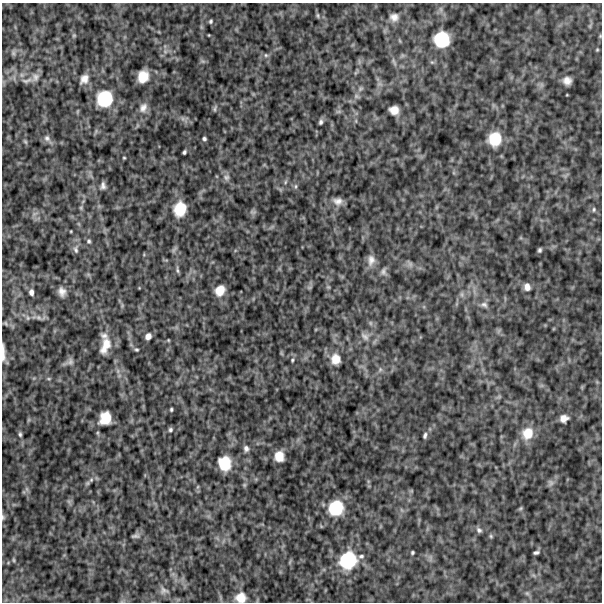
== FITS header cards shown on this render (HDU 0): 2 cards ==
NAXIS1  =                  600
NAXIS2  =                  600

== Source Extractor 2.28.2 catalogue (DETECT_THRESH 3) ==
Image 600 x 600 px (HDU 0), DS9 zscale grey, 1 PNG px = 1 image px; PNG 604 x 604 px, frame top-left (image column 1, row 600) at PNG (2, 3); no overlay
Background 501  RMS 120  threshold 372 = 3 sigma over >= 5 px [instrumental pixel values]
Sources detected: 99; all 99 listed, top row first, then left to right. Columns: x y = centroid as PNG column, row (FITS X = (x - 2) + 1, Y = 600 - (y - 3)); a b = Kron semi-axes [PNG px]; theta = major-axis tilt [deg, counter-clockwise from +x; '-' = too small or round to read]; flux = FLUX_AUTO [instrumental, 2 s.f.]
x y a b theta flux
318 15 8 4 -81 13000
394 17 12 10 -7 57000
211 21 5 4 - 13000
74 35 5 5 - 12000
600 36 4 4 - 8000
442 39 13 13 - 340000
597 50 4 4 - 8700
13 53 9 6 -88 18000
266 55 6 5 - 16000
394 62 12 4 -61 22000
35 77 12 10 61 46000
143 77 11 9 72 140000
84 79 14 10 56 66000
27 80 18 6 10 44000
567 81 7 7 - 56000
360 88 8 6 55 21000
356 96 8 6 -1 23000
105 99 16 15 - 350000
143 108 14 10 62 60000
215 108 10 3 71 14000
394 110 8 7 - 78000
321 122 7 4 72 20000
47 138 10 9 - 36000
204 139 4 3 - 16000
495 139 15 13 76 210000
25 142 6 5 - 13000
184 152 4 3 - 15000
124 158 3 3 - 8000
226 177 9 8 - 31000
285 182 6 4 87 12000
103 186 8 6 87 31000
295 186 7 4 82 15000
338 201 12 9 -9 54000
81 208 5 5 - 12000
180 209 14 11 76 210000
594 209 6 4 89 12000
253 212 9 6 0 21000
34 214 9 5 31 27000
71 231 4 2 - 6300
89 241 6 6 - 17000
76 249 11 7 -80 33000
174 250 10 4 56 15000
540 250 4 3 - 15000
371 260 16 10 83 64000
410 264 8 6 -46 24000
177 270 11 3 -83 16000
383 272 11 8 -78 34000
328 287 6 4 -43 10000
527 287 8 7 - 50000
220 290 12 10 55 100000
31 292 8 6 -86 34000
62 292 12 9 -72 55000
462 294 9 4 -82 19000
484 305 10 8 -25 34000
39 317 9 6 -36 26000
28 318 7 5 -73 19000
370 323 6 4 -89 13000
104 336 11 7 -12 35000
148 336 6 5 - 45000
365 336 14 8 -42 52000
168 340 5 3 - 7600
105 346 22 11 70 130000
136 350 5 4 - 11000
3 353 22 4 -89 56000
281 353 7 4 -71 9900
335 359 13 11 -87 96000
292 360 5 4 - 10000
69 362 15 6 23 34000
380 369 6 6 - 18000
118 371 7 4 -72 20000
49 379 6 4 -18 10000
171 409 4 3 - 12000
105 418 12 10 69 160000
564 418 7 6 - 54000
170 429 6 5 - 17000
527 433 15 13 66 140000
20 434 7 5 -88 17000
425 435 8 5 77 20000
246 448 8 7 - 30000
279 456 9 8 - 100000
225 463 13 11 -78 230000
87 483 7 5 45 15000
551 483 8 7 - 26000
27 489 7 4 -89 19000
336 508 15 14 - 300000
521 508 7 4 32 11000
3 517 9 5 -90 18000
479 530 8 6 -49 22000
135 536 11 5 11 21000
491 536 6 4 -48 11000
536 552 5 3 - 18000
412 553 4 3 - 12000
361 556 7 5 6 18000
14 560 6 4 -89 9700
348 560 19 17 51 420000
290 562 7 4 71 11000
164 591 13 11 -16 47000
527 593 6 6 - 17000
241 598 13 11 -1 100000
At the frame edge (FLAGS 8, measured only in part): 4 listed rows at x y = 600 36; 3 353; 3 517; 241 598